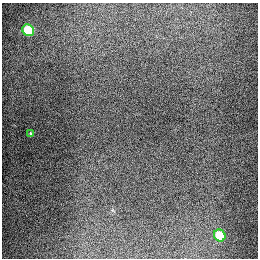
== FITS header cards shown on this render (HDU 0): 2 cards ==
NAXIS1  =                  256
NAXIS2  =                  256

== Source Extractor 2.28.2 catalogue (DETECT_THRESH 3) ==
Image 256 x 256 px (HDU 0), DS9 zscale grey, 1 PNG px = 1 image px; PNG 260 x 260 px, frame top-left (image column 1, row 256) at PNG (2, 3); each listed source drawn as its Kron ellipse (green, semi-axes under 4 px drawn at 4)
Background 1290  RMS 27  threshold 80.1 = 3 sigma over >= 5 px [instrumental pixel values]
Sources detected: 3; all 3 listed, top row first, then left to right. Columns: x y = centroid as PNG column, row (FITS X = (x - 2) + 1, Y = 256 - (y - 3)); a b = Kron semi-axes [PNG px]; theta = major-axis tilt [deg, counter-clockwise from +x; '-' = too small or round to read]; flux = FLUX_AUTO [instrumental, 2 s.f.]
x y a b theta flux
28 30 6 5 - 93000
31 134 4 3 - 2100
220 235 6 5 - 73000